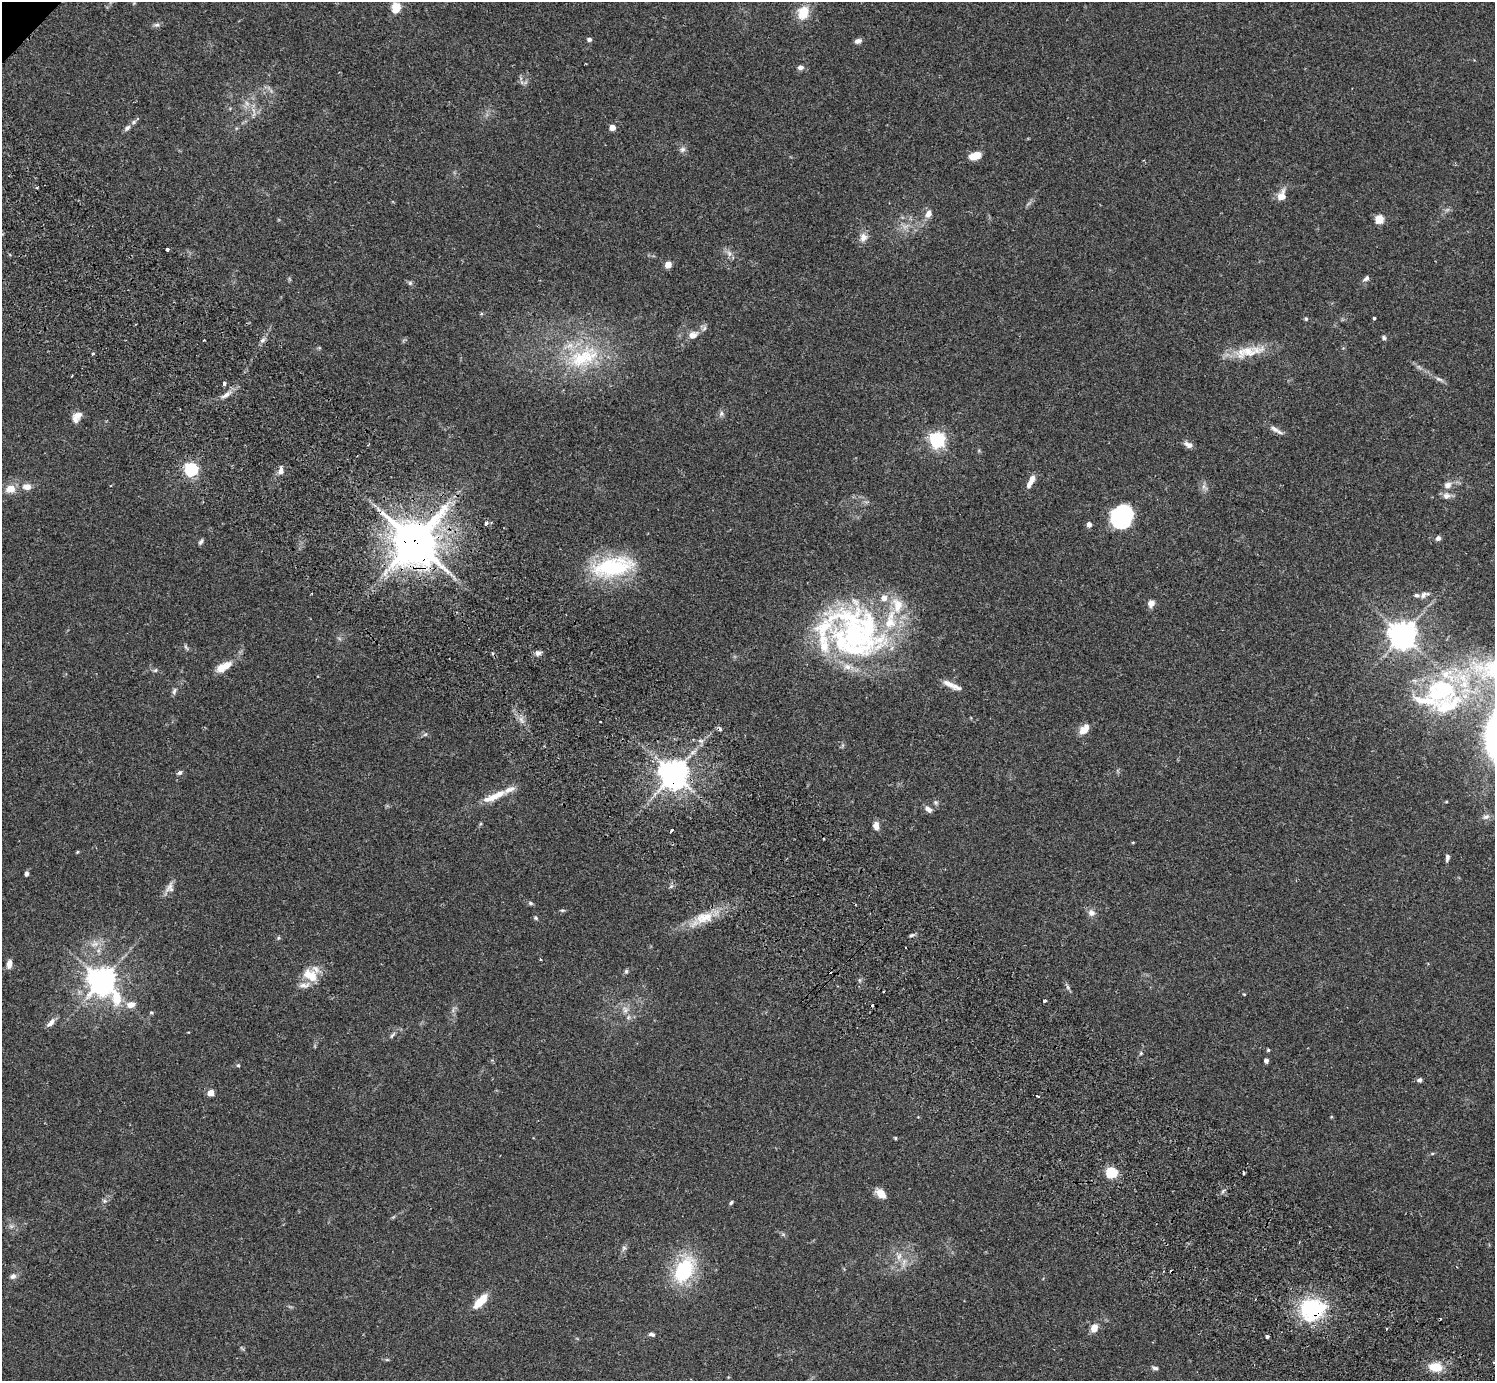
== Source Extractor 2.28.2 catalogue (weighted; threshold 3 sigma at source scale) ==
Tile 6 of 4 x 4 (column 2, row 2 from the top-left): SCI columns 1539-3031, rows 3106-4484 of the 6060 x 6070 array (HDU 1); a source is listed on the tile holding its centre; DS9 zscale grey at full resolution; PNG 1497 x 1383 px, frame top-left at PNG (2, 2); no overlay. Shown black and unused: <1% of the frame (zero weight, under 2 of 3 exposures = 3% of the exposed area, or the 3 px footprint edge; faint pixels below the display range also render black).
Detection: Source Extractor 2.28.2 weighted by HDU 2 'WHT'; one run over the whole footprint, this tile lists its part. Background 0.108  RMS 0.0064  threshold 0.0288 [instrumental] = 3 sigma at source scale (4.5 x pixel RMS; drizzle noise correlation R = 1.50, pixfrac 1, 0.05/0.05 arcsec/px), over >= 5 px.
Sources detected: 155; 2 too faint to see at this stretch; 2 inside a brighter object's white glare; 7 cosmic-ray / hot-pixel residue — not listed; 18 inside a brighter listed object's ellipse — not listed separately; the other 126 listed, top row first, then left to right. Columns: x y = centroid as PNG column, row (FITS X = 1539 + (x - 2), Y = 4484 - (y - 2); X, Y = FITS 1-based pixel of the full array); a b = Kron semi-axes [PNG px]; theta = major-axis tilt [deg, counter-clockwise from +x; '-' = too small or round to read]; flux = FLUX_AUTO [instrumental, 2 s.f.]
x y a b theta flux
396 7 5 5 - 41
803 12 13 11 66 14
157 25 8 6 4 1.7
589 39 4 4 - 2.2
858 41 8 6 13 2.5
800 67 6 5 - 2.8
247 103 8 5 -59 2.3
612 127 5 4 - 6.9
127 128 10 6 45 2
682 149 8 7 - 2.1
975 156 12 6 18 11
37 188 3 2 - 1
1282 196 13 9 70 6.2
928 214 10 7 66 4.1
1379 219 5 5 - 27
905 226 8 5 1 2.3
863 237 12 10 85 4.3
167 250 4 3 - 3.1
729 253 9 6 -65 2.5
668 265 5 4 - 11
1366 278 9 6 41 1.9
410 283 6 6 - 1.2
1374 318 3 3 - 0.78
1306 319 5 4 - 0.9
693 335 14 11 24 5.3
1384 338 6 5 - 1.2
204 340 3 3 - 0.75
263 340 8 5 29 1.8
1248 351 47 14 8 18
93 353 4 3 - 0.98
584 357 51 26 23 47
1438 379 9 5 -19 1.8
224 383 4 3 - 2
226 395 14 6 34 3.7
721 414 8 6 75 1.8
78 415 14 9 30 4.6
1274 429 15 7 -29 3.5
937 440 6 6 - 180
1188 445 12 7 -27 3
191 469 6 5 - 140
281 471 11 7 86 3.1
1031 481 16 6 62 5.9
1448 485 10 8 16 3.5
27 487 12 8 -1 4.5
10 489 11 9 8 6.5
1446 496 11 9 22 3.5
1121 516 22 19 55 53
486 523 4 3 - 4.8
1089 524 4 4 - 4
1438 538 6 6 - 1.9
201 542 8 4 56 1.4
415 542 15 14 - 2100
613 567 57 24 10 53
1423 595 10 6 52 2.5
1151 603 9 8 - 3.2
855 635 86 53 -35 130
1402 635 8 8 - 750
186 647 10 3 -60 1.1
538 653 9 6 5 2.2
221 667 15 10 45 6.4
155 670 7 5 22 1.1
951 685 24 6 -25 5.9
174 691 10 5 72 1.6
1447 706 52 31 32 59
1084 729 15 8 49 6.6
425 734 7 4 3 1.1
700 741 7 6 - 2.2
179 773 7 5 30 1.5
673 774 9 9 - 810
494 796 35 8 23 12
935 802 7 4 -71 1.1
928 809 10 6 -37 2.8
1486 817 10 7 19 2.3
876 826 9 7 -82 3.8
672 830 4 3 - 3
1133 842 4 3 - 0.55
77 852 5 4 - 0.64
1447 858 9 5 82 1.8
27 874 6 4 87 1.6
170 888 15 10 67 4.1
530 903 7 5 -16 1.2
562 910 7 3 8 0.87
1091 913 9 9 - 3.2
704 917 28 13 19 15
536 918 5 5 - 1.1
912 935 6 4 18 1.2
278 938 5 5 - 0.86
540 959 3 2 - 0.59
9 964 10 6 77 4
626 971 6 5 - 1.1
312 977 18 11 77 10
102 981 11 9 -51 700
1068 987 7 5 -60 1.4
884 991 3 2 - 0.69
1045 1000 3 3 - 6
131 1005 11 8 10 5.3
625 1010 9 8 - 3.5
151 1013 5 4 - 0.81
51 1022 14 6 47 3.3
392 1035 11 4 51 1.5
1268 1050 4 4 - 0.85
1141 1053 5 4 - 0.84
1266 1061 4 4 - 1.9
238 1065 5 4 - 0.72
1419 1080 6 5 - 1.5
211 1093 4 4 - 11
1038 1096 3 3 - 1.4
895 1138 3 3 - 1
1432 1154 5 3 - 0.68
1112 1173 5 5 - 64
881 1194 14 8 -45 6
105 1201 6 4 -18 1.1
731 1203 6 4 44 1.1
624 1248 9 5 60 1.7
899 1256 11 6 65 3.1
684 1270 21 13 61 56
13 1276 9 7 19 2.2
480 1301 18 7 46 13
1312 1309 24 20 10 58
1094 1328 10 7 69 5.6
652 1334 8 4 -15 1.7
1267 1336 3 3 - 1.8
387 1360 6 4 0 0.78
1494 1363 5 3 - 0.56
1435 1367 16 10 -5 12
1155 1368 9 5 -12 1.4
Overlapping masked pixels (flux is a lower limit): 3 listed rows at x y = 415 542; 673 774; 1312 1309
Isophote crosses this tile's border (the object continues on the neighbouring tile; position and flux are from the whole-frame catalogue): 1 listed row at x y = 1494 1363